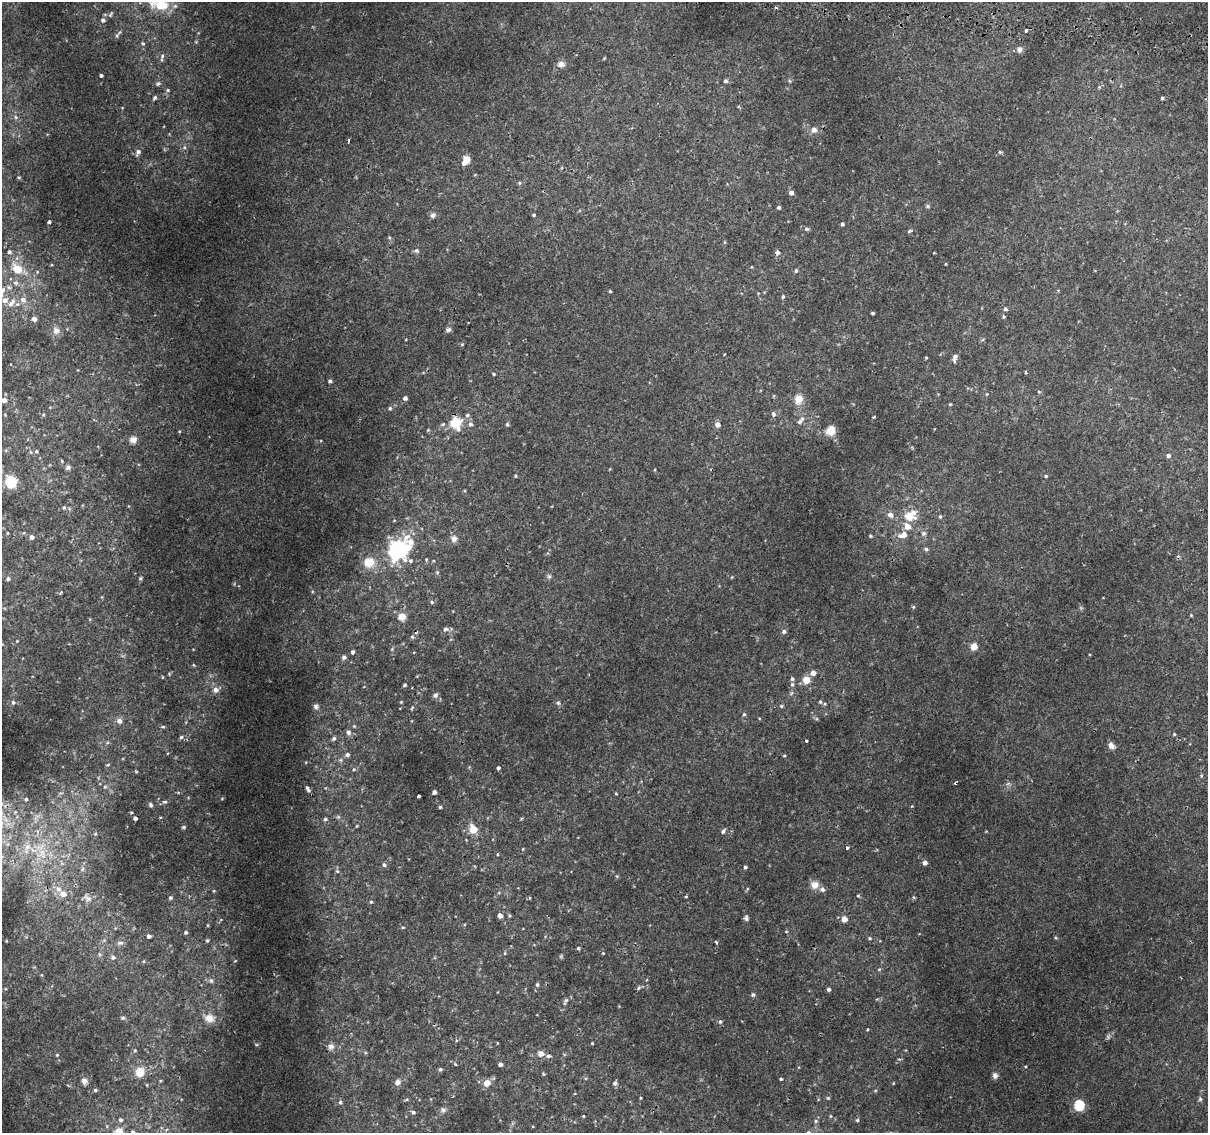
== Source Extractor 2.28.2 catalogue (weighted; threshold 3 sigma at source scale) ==
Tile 10 of 4 x 4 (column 2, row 3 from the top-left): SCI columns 1252-2457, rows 1438-2568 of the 4924 x 5194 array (HDU 1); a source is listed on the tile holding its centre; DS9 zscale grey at full resolution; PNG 1210 x 1135 px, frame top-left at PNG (2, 2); no overlay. Shown black and unused: <1% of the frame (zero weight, under 2 of 3 exposures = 5% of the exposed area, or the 3 px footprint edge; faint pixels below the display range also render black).
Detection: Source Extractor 2.28.2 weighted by HDU 2 'WHT'; one run over the whole footprint, this tile lists its part. Background 0.00749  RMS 0.0022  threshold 0.00976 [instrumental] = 3 sigma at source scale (4.5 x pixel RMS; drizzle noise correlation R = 1.50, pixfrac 1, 0.0396/0.0396 arcsec/px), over >= 5 px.
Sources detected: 222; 4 cosmic-ray / hot-pixel residue — not listed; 3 inside a brighter listed object's ellipse — not listed separately; the other 215 listed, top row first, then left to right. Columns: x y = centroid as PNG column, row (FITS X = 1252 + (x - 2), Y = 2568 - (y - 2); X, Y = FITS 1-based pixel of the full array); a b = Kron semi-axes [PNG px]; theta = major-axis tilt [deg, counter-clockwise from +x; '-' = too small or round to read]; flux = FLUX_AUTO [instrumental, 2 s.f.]
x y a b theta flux
161 5 18 17 - 5.3
110 14 8 4 52 0.31
103 20 5 5 - 0.47
1026 30 3 3 - 1.3
143 43 5 4 - 0.26
1020 49 8 6 77 0.6
162 56 7 5 83 0.51
561 64 9 8 - 0.97
101 75 3 3 - 0.33
726 81 5 5 - 0.39
158 84 6 5 - 0.32
168 90 5 4 - 0.26
155 98 5 4 - 0.35
1162 98 3 3 - 0.31
16 117 6 5 - 0.39
814 130 6 6 - 1
138 152 8 6 64 0.74
1000 152 4 4 - 0.23
466 160 9 6 57 2.8
519 183 5 4 - 0.25
791 193 5 4 - 0.82
928 206 6 4 -90 0.31
779 207 4 4 - 0.34
433 215 8 6 17 0.6
534 215 4 4 - 0.2
49 222 4 3 - 0.4
842 224 3 3 - 0.39
807 229 6 5 - 0.37
910 231 4 3 - 0.57
724 242 5 3 - 0.21
416 250 6 6 - 0.45
9 252 4 4 - 0.34
777 252 6 5 - 0.61
17 268 14 11 -39 2.7
796 271 5 4 - 0.3
16 283 8 5 -28 0.63
610 291 4 3 - 0.21
783 297 4 4 - 0.33
5 300 7 7 - 1.1
23 300 8 6 -14 0.89
13 301 10 7 71 0.97
1005 309 5 5 - 0.36
873 313 3 3 - 0.28
34 319 5 5 - 0.71
56 330 9 9 - 0.9
448 330 8 5 15 0.43
926 357 4 3 - 0.17
955 358 11 5 80 0.7
1026 372 3 3 - 0.24
494 374 4 3 - 0.24
330 381 4 4 - 0.41
1039 392 5 3 - 0.19
987 394 5 3 - 0.16
405 398 4 4 - 0.61
798 399 6 5 - 3.7
4 400 7 6 - 0.75
950 404 4 4 - 0.19
390 408 5 4 - 0.28
773 414 7 5 -77 0.47
467 415 6 5 - 0.35
874 417 3 2 - 0.23
800 422 8 6 56 0.56
455 423 13 12 - 4.6
471 424 6 6 - 0.57
507 424 5 4 - 0.28
717 424 5 5 - 1
831 430 9 8 - 2.5
133 440 9 7 22 1
36 451 5 4 - 0.25
1168 455 5 4 - 0.64
68 467 6 6 - 0.48
516 476 5 3 - 0.19
1046 476 4 3 - 0.22
11 482 6 5 - 19
64 507 5 4 - 0.32
890 515 6 6 - 1
909 516 8 7 - 4.2
940 517 5 4 - 0.24
907 526 11 9 -50 1.5
7 533 5 3 - 0.17
924 533 6 6 - 0.53
903 535 13 8 18 1.6
870 536 4 3 - 0.27
32 537 5 5 - 0.68
454 539 9 8 - 0.88
411 542 15 9 -58 2.2
399 549 15 11 69 25
926 549 5 5 - 0.39
410 561 5 5 - 0.4
369 562 15 13 30 2.7
549 576 6 4 0 0.33
141 578 6 3 71 0.26
8 579 5 5 - 0.38
432 602 5 4 - 0.31
913 607 5 4 - 0.22
1191 615 4 3 - 0.17
402 617 9 8 - 1.6
445 629 6 6 - 0.56
784 631 5 5 - 0.45
17 641 5 4 - 0.19
974 646 5 5 - 3.7
352 652 4 4 - 0.43
344 657 6 5 - 0.5
813 673 5 5 - 1.2
792 679 5 4 - 0.35
806 680 5 5 - 3.4
792 684 5 5 - 0.37
405 685 4 3 - 0.24
216 690 7 6 - 0.93
435 695 7 6 - 0.53
13 702 5 5 - 0.39
401 702 3 3 - 0.16
820 702 5 4 - 0.28
558 703 5 5 - 0.32
316 706 7 7 - 0.53
781 706 5 4 - 0.24
744 714 5 4 - 0.26
119 721 7 6 - 0.81
163 727 5 3 - 0.22
348 732 7 6 - 0.65
1174 734 4 3 - 0.21
181 737 5 5 - 0.29
334 738 6 5 - 0.42
1111 746 8 7 - 0.91
347 754 5 5 - 0.49
784 756 4 3 - 0.18
340 760 6 5 - 0.35
498 768 4 3 - 1.2
354 769 5 3 - 0.18
105 787 5 5 - 0.28
308 789 9 4 -61 0.55
434 792 5 4 - 0.43
616 794 4 3 - 0.2
418 796 3 3 - 0.85
26 799 4 4 - 0.29
165 802 7 4 7 0.31
150 805 6 4 -55 0.33
440 807 4 4 - 0.22
135 818 3 3 - 0.54
325 819 6 5 - 0.37
357 826 3 3 - 0.16
184 827 5 3 - 0.29
473 829 13 9 -72 2
723 831 6 4 56 0.44
95 834 5 3 - 0.21
27 847 10 7 16 1.1
847 848 3 3 - 0.41
42 852 11 7 -74 1.7
497 854 3 3 - 0.26
925 863 5 4 - 0.83
384 865 5 5 - 0.42
745 867 4 3 - 0.34
82 869 7 4 88 0.4
337 871 6 5 - 0.38
815 885 10 10 - 1.4
58 889 8 7 - 1.1
63 894 6 6 - 1.7
686 896 4 3 - 0.2
858 896 4 4 - 0.22
87 898 13 7 -28 1
170 898 5 4 - 0.34
371 902 4 4 - 0.22
500 915 5 4 - 0.97
746 918 7 5 -81 0.45
844 919 5 5 - 1.7
403 927 4 3 - 0.17
186 932 4 4 - 0.33
149 936 4 4 - 0.51
870 938 4 4 - 0.21
207 941 5 4 - 0.3
716 942 4 3 - 0.36
120 943 9 5 2 0.61
578 948 4 4 - 0.26
505 953 4 4 - 0.2
99 954 6 4 -88 0.32
113 957 7 6 - 0.56
879 969 5 4 - 0.23
211 980 7 5 -63 0.44
537 984 5 4 - 0.31
639 988 6 5 - 0.34
829 989 4 4 - 0.41
753 995 5 5 - 0.37
566 1000 6 4 41 0.36
123 1018 5 5 - 0.37
209 1018 14 11 -12 1.9
720 1022 6 5 - 0.37
592 1043 3 3 - 0.16
331 1046 9 7 -1 0.79
135 1050 4 4 - 0.2
541 1054 6 6 - 1.3
57 1055 4 4 - 0.19
548 1056 7 5 0 0.41
455 1064 5 3 - 0.15
500 1064 4 4 - 0.5
440 1069 4 4 - 0.33
140 1072 10 9 - 2.6
995 1075 8 7 - 0.65
781 1079 3 3 - 0.24
84 1081 8 7 - 0.76
397 1082 8 7 - 0.79
487 1083 5 5 - 2.7
615 1083 6 5 - 0.47
95 1090 5 4 - 0.26
828 1098 5 4 - 0.2
1200 1099 5 5 - 0.31
340 1102 5 4 - 0.29
1079 1105 5 5 - 15
443 1110 7 6 - 0.5
413 1112 5 5 - 0.36
583 1116 4 3 - 0.15
830 1116 5 3 - 0.18
120 1120 5 5 - 0.38
857 1120 5 4 - 0.3
816 1121 5 5 - 0.35
133 1132 6 5 - 0.6
Overlapping masked pixels (flux is a lower limit): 1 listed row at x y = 777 252
Isophote crosses this tile's border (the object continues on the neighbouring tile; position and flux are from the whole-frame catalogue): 2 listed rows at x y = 161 5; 133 1132